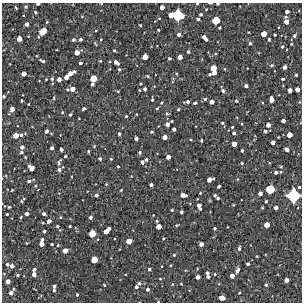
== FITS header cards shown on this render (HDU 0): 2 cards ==
NAXIS1  =                  300 / Width of image
NAXIS2  =                  300 / Height of image

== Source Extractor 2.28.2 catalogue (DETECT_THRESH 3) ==
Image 300 x 300 px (HDU 0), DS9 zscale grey, 1 PNG px = 1 image px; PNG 304 x 304 px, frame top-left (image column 1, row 300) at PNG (2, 3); no overlay
Background 1900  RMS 190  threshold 556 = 3 sigma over >= 5 px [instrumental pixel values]
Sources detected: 230; all 230 listed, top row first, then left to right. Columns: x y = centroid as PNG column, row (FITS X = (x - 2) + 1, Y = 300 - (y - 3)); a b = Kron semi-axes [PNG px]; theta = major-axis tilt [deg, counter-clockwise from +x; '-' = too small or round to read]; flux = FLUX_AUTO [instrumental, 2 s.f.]
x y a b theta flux
101 3 4 2 - 7300
210 3 4 2 - 12000
38 4 4 3 - 27000
197 4 3 2 - 10000
218 4 5 2 - 12000
26 7 4 4 - 19000
162 7 4 4 - 69000
16 8 4 3 - 15000
35 12 4 3 - 18000
287 12 4 3 - 40000
201 14 3 3 - 20000
171 15 4 4 - 99000
178 15 8 7 - 610000
286 17 4 3 - 16000
159 18 4 3 - 11000
198 19 4 3 - 29000
216 20 6 5 - 250000
47 22 4 3 - 12000
286 22 4 4 - 75000
27 24 4 4 - 41000
140 25 3 3 - 12000
219 28 3 3 - 17000
158 30 3 2 - 13000
43 31 6 4 37 220000
179 34 4 4 - 46000
264 34 5 4 - 120000
275 35 3 3 - 14000
294 36 5 4 - 24000
205 38 6 3 -51 65000
19 39 4 4 - 87000
80 39 3 3 - 25000
101 39 3 2 - 8600
269 39 3 3 - 19000
73 40 4 3 - 27000
95 43 8 3 -57 13000
250 43 4 3 - 20000
291 44 4 3 - 9600
282 47 5 4 - 15000
114 50 3 3 - 14000
77 52 4 4 - 85000
188 52 3 3 - 22000
145 57 4 4 - 110000
180 57 4 4 - 74000
169 58 3 3 - 21000
42 61 6 3 -22 24000
100 61 3 2 - 11000
116 62 5 3 - 54000
80 63 3 3 - 28000
272 65 5 4 - 17000
285 67 4 4 - 51000
213 68 5 5 - 160000
119 69 4 3 - 16000
225 69 4 3 - 9000
214 72 4 3 - 70000
70 73 8 4 27 130000
176 73 4 3 - 12000
24 74 4 4 - 73000
210 74 4 3 - 22000
296 75 3 3 - 17000
148 76 5 3 - 14000
66 77 4 4 - 69000
46 79 2 2 - 9800
52 79 4 4 - 19000
59 79 4 4 - 52000
93 79 5 5 - 180000
283 79 3 3 - 18000
92 84 4 3 - 27000
246 86 4 3 - 42000
72 89 5 4 - 83000
145 89 3 3 - 30000
297 89 4 4 - 71000
139 90 4 3 - 9100
290 90 4 4 - 64000
118 91 4 3 - 11000
223 91 4 4 - 27000
4 96 4 3 - 19000
54 98 4 3 - 10000
152 99 4 2 - 18000
205 99 4 4 - 17000
271 99 5 4 - 79000
22 101 3 3 - 16000
236 101 4 3 - 12000
188 102 5 4 - 31000
212 102 4 4 - 63000
161 103 5 3 - 15000
195 103 4 3 - 18000
28 104 2 2 - 8300
157 108 4 3 - 14000
12 109 5 4 - 79000
84 109 4 3 - 32000
178 109 4 3 - 19000
62 112 4 3 - 11000
167 113 6 5 - 20000
136 114 3 2 - 7600
70 115 4 3 - 17000
126 116 3 3 - 15000
172 121 3 2 - 14000
283 121 4 3 - 47000
222 123 4 3 - 15000
167 124 4 4 - 52000
242 124 4 2 - 8400
268 125 4 4 - 59000
232 127 3 3 - 15000
174 129 3 3 - 38000
46 131 4 3 - 40000
265 131 4 3 - 23000
152 132 4 3 - 15000
234 133 3 3 - 29000
119 134 3 3 - 21000
16 135 5 4 - 110000
21 135 5 5 - 29000
289 135 4 4 - 110000
165 137 4 4 - 76000
278 137 3 2 - 7900
136 138 4 3 - 35000
191 140 4 3 - 10000
201 141 3 2 - 14000
273 142 4 4 - 60000
234 144 4 4 - 88000
94 146 4 4 - 11000
22 147 4 4 - 49000
52 148 3 3 - 35000
61 149 4 3 - 28000
287 149 4 3 - 48000
88 151 4 3 - 13000
242 151 3 3 - 27000
22 152 4 3 - 19000
140 152 4 4 - 23000
65 156 3 3 - 18000
25 157 3 2 - 12000
168 157 4 4 - 66000
100 159 4 4 - 25000
111 159 4 3 - 12000
146 159 4 3 - 21000
59 162 8 3 60 19000
142 162 4 4 - 26000
242 163 4 3 - 14000
118 166 3 3 - 12000
281 167 4 4 - 13000
31 168 6 4 -45 80000
59 169 7 4 35 43000
276 172 3 3 - 29000
281 172 4 3 - 12000
210 179 6 4 23 85000
237 179 5 3 - 12000
29 181 5 3 - 29000
106 184 4 4 - 9700
151 185 3 3 - 37000
219 186 4 3 - 23000
299 187 3 3 - 16000
270 189 6 6 - 360000
12 190 3 2 - 11000
121 190 3 2 - 10000
200 193 3 3 - 12000
260 193 4 4 - 46000
96 195 4 4 - 27000
183 195 6 4 -11 76000
215 195 3 3 - 16000
293 195 8 8 - 790000
218 198 3 3 - 17000
22 201 6 3 57 20000
266 201 3 3 - 16000
199 206 7 4 -71 51000
9 207 4 3 - 10000
276 207 4 4 - 55000
262 208 3 3 - 10000
172 210 3 3 - 18000
181 212 3 3 - 30000
7 214 3 3 - 14000
27 214 4 3 - 46000
44 214 4 3 - 37000
21 217 3 3 - 11000
60 217 3 3 - 12000
90 217 3 3 - 34000
49 221 5 4 - 56000
176 225 5 4 - 12000
267 225 4 4 - 120000
57 226 3 3 - 16000
70 226 3 2 - 11000
159 226 4 4 - 110000
215 228 3 3 - 20000
60 230 3 3 - 7600
44 231 3 3 - 22000
107 231 7 4 44 130000
92 233 5 5 - 200000
163 238 3 3 - 11000
42 239 4 3 - 23000
129 241 5 4 - 120000
41 244 4 4 - 68000
52 244 3 3 - 16000
201 244 4 4 - 54000
58 245 3 3 - 12000
239 248 5 4 - 26000
65 250 4 4 - 86000
174 255 4 4 - 13000
257 256 3 2 - 9900
94 259 5 5 - 180000
7 264 3 3 - 23000
248 264 3 3 - 22000
170 265 3 2 - 8800
12 266 4 4 - 39000
162 266 2 2 - 9100
149 269 4 4 - 23000
34 270 4 3 - 31000
237 270 5 3 - 44000
207 273 4 3 - 26000
34 274 4 4 - 51000
125 274 2 2 - 7100
215 274 4 3 - 11000
17 275 3 2 - 14000
232 276 4 4 - 68000
198 277 4 4 - 54000
208 277 4 3 - 28000
160 279 5 3 - 11000
286 280 4 4 - 67000
8 281 4 4 - 66000
139 283 4 4 - 26000
172 284 4 3 - 11000
181 284 3 2 - 9200
104 285 3 2 - 13000
266 285 3 3 - 18000
54 286 3 3 - 26000
136 287 3 3 - 28000
148 289 4 4 - 34000
54 290 3 3 - 17000
11 292 7 3 55 51000
239 293 3 2 - 10000
77 295 3 2 - 16000
222 298 5 4 - 89000
158 302 3 2 - 9100
At the frame edge (FLAGS 8, measured only in part): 8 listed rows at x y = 101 3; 210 3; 38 4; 197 4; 218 4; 4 96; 293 195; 158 302

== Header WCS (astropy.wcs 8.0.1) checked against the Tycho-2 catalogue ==
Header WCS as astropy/WCSLIB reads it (CRVAL/CRPIX/CD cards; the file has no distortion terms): RA---TAN/DEC--TAN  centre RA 17:45:47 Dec -29:17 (266.45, -29.29 deg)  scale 1.7 arcsec/px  FOV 8.5' x 8.5'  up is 0 deg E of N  parity normal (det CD < 0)
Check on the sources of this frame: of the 60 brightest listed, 3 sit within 2.5 arcsec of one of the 3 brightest Tycho-2 stars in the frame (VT <= 11.06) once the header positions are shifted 0.36 arcsec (0.35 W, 0.10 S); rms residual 1.37 arcsec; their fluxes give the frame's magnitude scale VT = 24.95 - 2.5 log10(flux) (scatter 0.00 mag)
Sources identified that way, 3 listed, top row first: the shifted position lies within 2.5 arcsec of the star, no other Tycho-2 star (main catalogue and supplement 1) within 5.0 arcsec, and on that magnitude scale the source's flux lands within +1.5 / -3 mag of the star's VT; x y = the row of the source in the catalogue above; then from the Tycho-2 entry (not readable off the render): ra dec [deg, ICRS J2000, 3 dp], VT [Tycho-2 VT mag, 2 dp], TYC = Tycho-2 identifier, HIP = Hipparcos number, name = IAU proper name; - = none
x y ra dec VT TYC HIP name
178 15 266.432 -29.222 10.49 6840-334-1 - -
270 189 266.382 -29.304 11.06 6840-1061-1 - -
293 195 266.369 -29.307 9.75 6840-480-1 - -